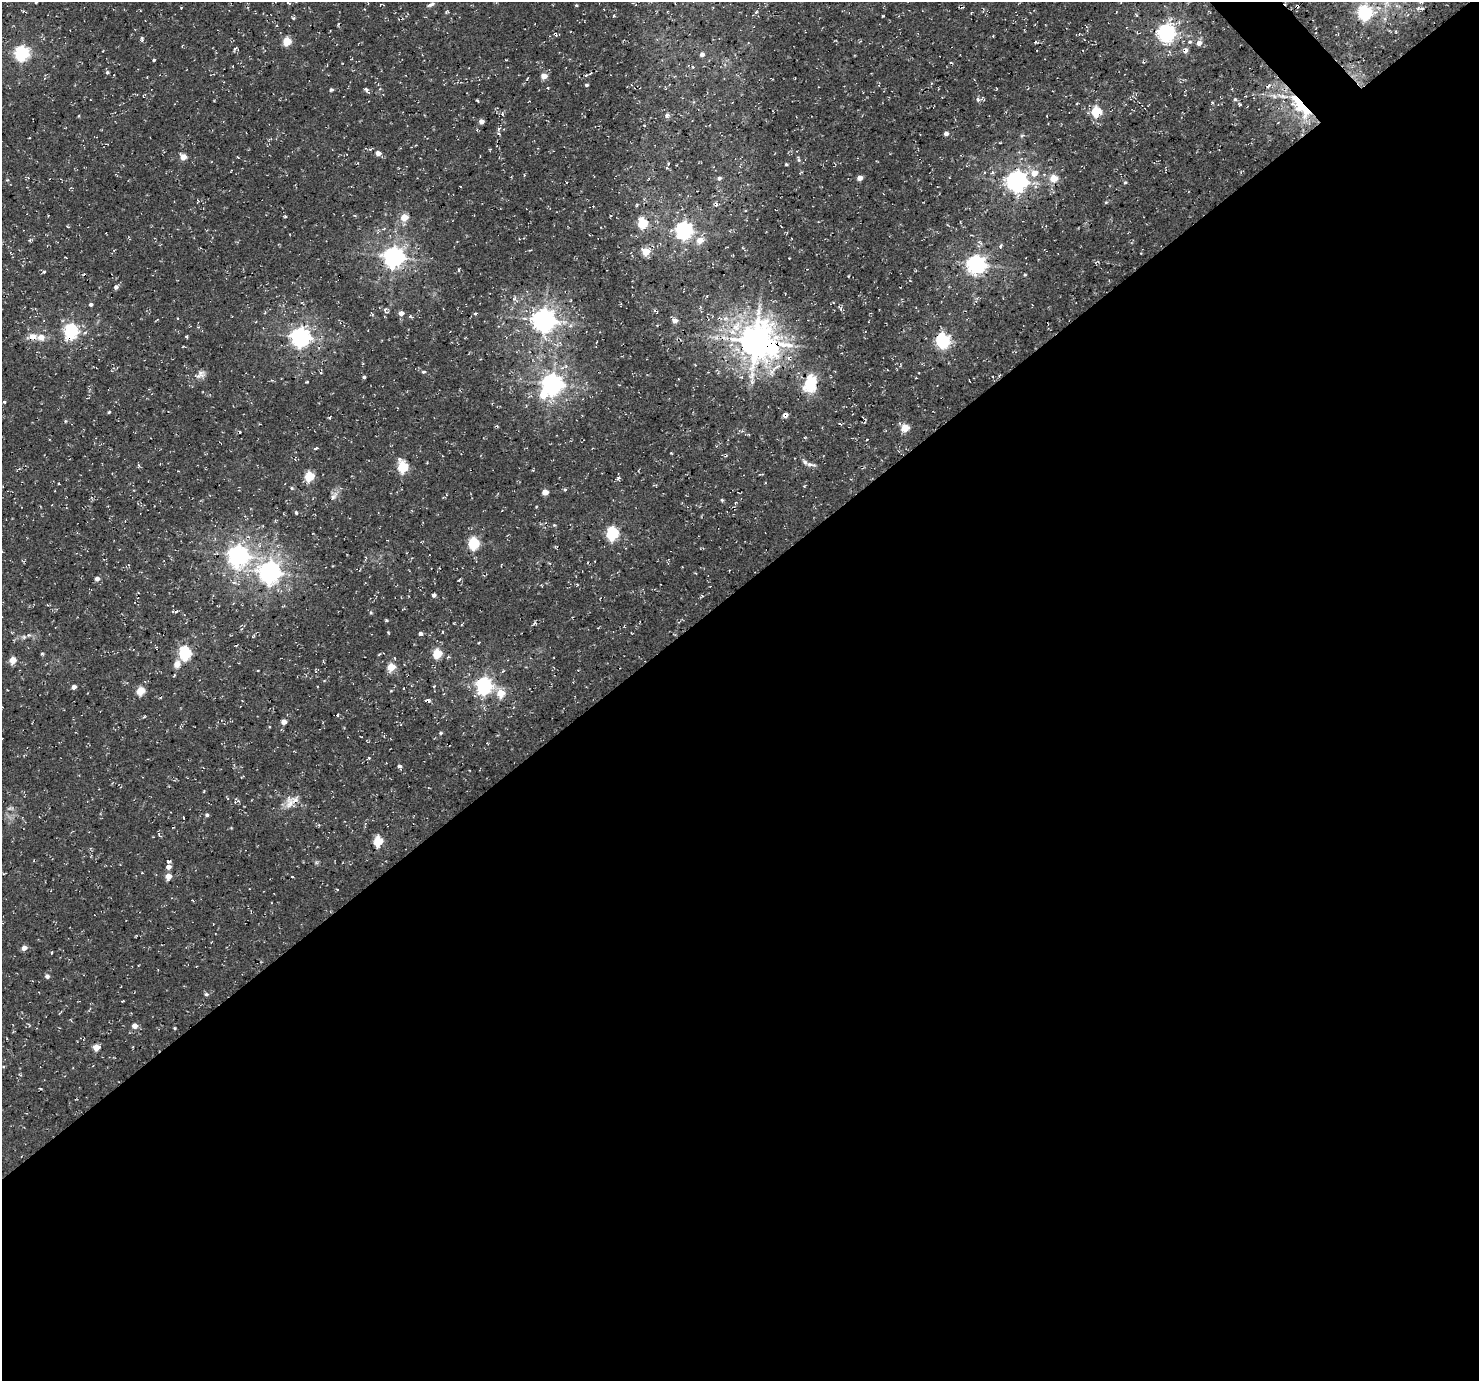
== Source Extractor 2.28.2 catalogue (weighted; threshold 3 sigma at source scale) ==
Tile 15 of 4 x 4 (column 3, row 4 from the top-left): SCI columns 3051-4527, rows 314-1692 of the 6095 x 6076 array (HDU 1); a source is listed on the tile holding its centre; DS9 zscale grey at full resolution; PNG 1481 x 1383 px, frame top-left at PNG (2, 2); no overlay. Shown black and unused: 58% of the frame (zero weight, under 3 of 4 exposures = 8% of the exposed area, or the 3 px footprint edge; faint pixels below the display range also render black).
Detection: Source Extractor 2.28.2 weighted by HDU 2 'WHT'; one run over the whole footprint, this tile lists its part. Background 5.15e-04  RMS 0.0023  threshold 0.0104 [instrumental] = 3 sigma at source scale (4.5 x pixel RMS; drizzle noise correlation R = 1.50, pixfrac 1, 0.0396/0.0396 arcsec/px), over >= 5 px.
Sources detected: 188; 1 too faint to see at this stretch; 2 inside a brighter object's white glare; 5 cosmic-ray / hot-pixel residue — not listed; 5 inside a brighter listed object's ellipse — not listed separately; the other 175 listed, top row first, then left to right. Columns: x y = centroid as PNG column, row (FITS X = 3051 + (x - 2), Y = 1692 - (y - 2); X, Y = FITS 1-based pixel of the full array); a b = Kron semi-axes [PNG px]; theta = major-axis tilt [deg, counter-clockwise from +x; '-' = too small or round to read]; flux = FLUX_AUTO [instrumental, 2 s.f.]
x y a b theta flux
36 2 3 2 - 0.23
289 3 6 3 -20 0.28
431 4 10 5 27 0.64
576 5 3 3 - 0.25
1297 6 5 4 - 0.47
181 8 4 2 - 0.16
1418 8 6 3 73 0.39
23 11 4 4 - 0.24
971 13 3 2 - 0.18
1365 13 6 6 - 44
613 16 4 3 - 0.19
883 16 3 2 - 0.19
293 18 4 4 - 0.38
1385 19 6 4 -72 0.41
1166 33 7 7 - 91
556 34 5 2 - 0.3
142 38 6 4 -90 0.42
287 41 5 5 - 7.6
1035 42 3 3 - 0.43
1190 42 6 4 19 0.42
1199 43 6 5 - 1.7
235 49 6 4 41 0.43
1185 51 7 5 62 1
21 53 6 6 - 54
702 54 4 4 - 1.2
154 60 3 3 - 0.27
1143 62 4 3 - 0.25
107 72 5 5 - 0.42
590 73 4 2 - 0.27
586 75 4 3 - 0.26
544 76 4 4 - 2.9
528 78 3 2 - 0.26
586 85 4 3 - 0.45
331 90 4 4 - 0.45
366 90 7 3 -49 0.7
978 99 7 6 - 0.65
1235 99 4 4 - 0.39
477 101 5 3 - 0.25
1077 104 3 2 - 0.26
1240 104 5 4 - 0.3
1292 104 52 23 -43 16
1096 112 5 5 - 15
667 115 5 4 - 0.75
481 121 4 4 - 1.4
946 134 6 5 - 0.73
1022 135 6 3 20 0.31
370 149 5 3 - 0.31
378 153 5 4 - 1.5
183 157 5 4 - 3.6
238 157 3 2 - 0.19
798 159 9 4 -72 0.47
786 164 4 3 - 0.32
667 168 5 4 - 0.29
1034 173 7 6 - 2.7
1044 174 5 4 - 0.34
719 178 5 4 - 0.61
860 178 4 4 - 1.8
1054 178 5 4 - 5.7
1016 181 7 7 - 150
1125 182 5 4 - 0.31
1106 202 5 4 - 0.27
716 205 5 3 - 0.39
355 215 5 3 - 0.21
404 217 5 4 - 5.5
643 223 5 5 - 14
67 226 5 3 - 0.19
684 230 7 6 - 87
30 240 5 4 - 0.36
700 240 7 6 - 3
1001 246 6 3 81 0.31
646 251 6 5 - 5.2
393 257 7 7 - 160
976 264 7 7 - 120
459 270 4 2 - 0.27
44 272 4 3 - 0.35
1025 275 4 3 - 0.26
116 287 6 5 - 0.69
514 298 8 5 60 0.67
91 304 4 4 - 0.52
840 308 8 4 -45 0.38
386 311 9 5 -37 0.65
401 313 4 4 - 1.8
475 313 5 3 - 0.25
372 314 5 3 - 0.26
410 316 4 4 - 0.4
177 318 4 3 - 0.18
544 320 8 8 - 210
675 320 6 5 - 1.5
71 331 6 6 - 49
41 337 11 9 -1 2
300 337 7 7 - 140
756 341 11 9 74 590
943 341 6 6 - 54
772 349 20 13 73 13
789 358 6 5 - 0.68
321 372 4 2 - 0.25
423 372 5 4 - 0.35
200 373 13 9 -12 1.3
364 377 4 3 - 0.43
916 378 3 2 - 0.18
306 382 3 3 - 0.27
552 384 7 7 - 170
810 384 22 15 75 8.1
4 402 4 3 - 0.27
109 412 4 3 - 0.3
785 415 5 5 - 1.1
329 418 4 3 - 0.28
66 421 5 3 - 0.23
839 423 4 3 - 0.23
905 428 5 5 - 6.5
316 448 4 3 - 0.55
805 462 13 6 -41 1.2
427 463 4 3 - 0.17
139 465 5 4 - 0.35
403 467 6 5 - 18
309 476 5 5 - 12
618 478 7 5 57 0.5
59 484 2 2 - 0.25
292 488 5 4 - 0.32
565 489 5 3 - 0.32
545 492 4 4 - 2.8
334 496 14 7 55 1.4
722 500 4 4 - 0.31
502 510 3 2 - 0.14
296 512 4 4 - 0.42
554 525 5 4 - 0.25
612 533 6 6 - 33
474 543 6 5 - 21
238 555 8 7 - 140
270 572 8 7 - 180
97 578 5 4 - 1.1
459 580 4 3 - 0.25
234 583 6 4 -20 0.42
434 595 4 4 - 0.81
175 611 9 3 7 0.45
371 612 5 4 - 0.31
386 620 4 3 - 0.4
420 633 5 4 - 0.6
253 636 6 3 44 0.25
24 637 6 5 - 0.48
185 653 6 6 - 34
437 653 5 5 - 11
41 654 4 4 - 0.29
379 654 6 2 45 0.2
13 660 5 4 - 4.5
177 664 8 7 - 1.7
391 667 5 5 - 6.5
484 685 7 6 - 79
434 686 3 3 - 0.23
74 687 4 4 - 1.1
141 691 5 5 - 7.3
500 693 6 5 - 6
427 700 7 3 25 0.48
337 715 3 2 - 0.33
144 717 4 3 - 0.28
284 722 4 4 - 1.8
441 733 5 4 - 0.31
369 758 4 3 - 0.26
400 766 6 4 -3 0.63
290 804 17 11 46 2.6
207 815 4 4 - 0.47
159 834 7 3 -51 0.31
378 841 6 5 - 13
316 862 6 4 -19 0.35
168 867 6 6 - 1.5
168 876 6 5 - 2.3
292 877 3 2 - 0.19
24 948 5 5 - 1.4
47 976 5 5 - 0.78
206 994 6 4 -14 0.44
123 1001 4 2 - 0.18
134 1026 5 5 - 1.8
175 1028 4 3 - 0.24
96 1047 5 4 - 4
40 1088 3 3 - 0.26
Overlapping masked pixels (flux is a lower limit): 7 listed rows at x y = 1297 6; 1292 104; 71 331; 756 341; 772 349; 810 384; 785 415
Isophote crosses this tile's border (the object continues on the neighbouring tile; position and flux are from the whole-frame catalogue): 1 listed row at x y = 36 2
Unlisted compact peaks at least as high as the median listed source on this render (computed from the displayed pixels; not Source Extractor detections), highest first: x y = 186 336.